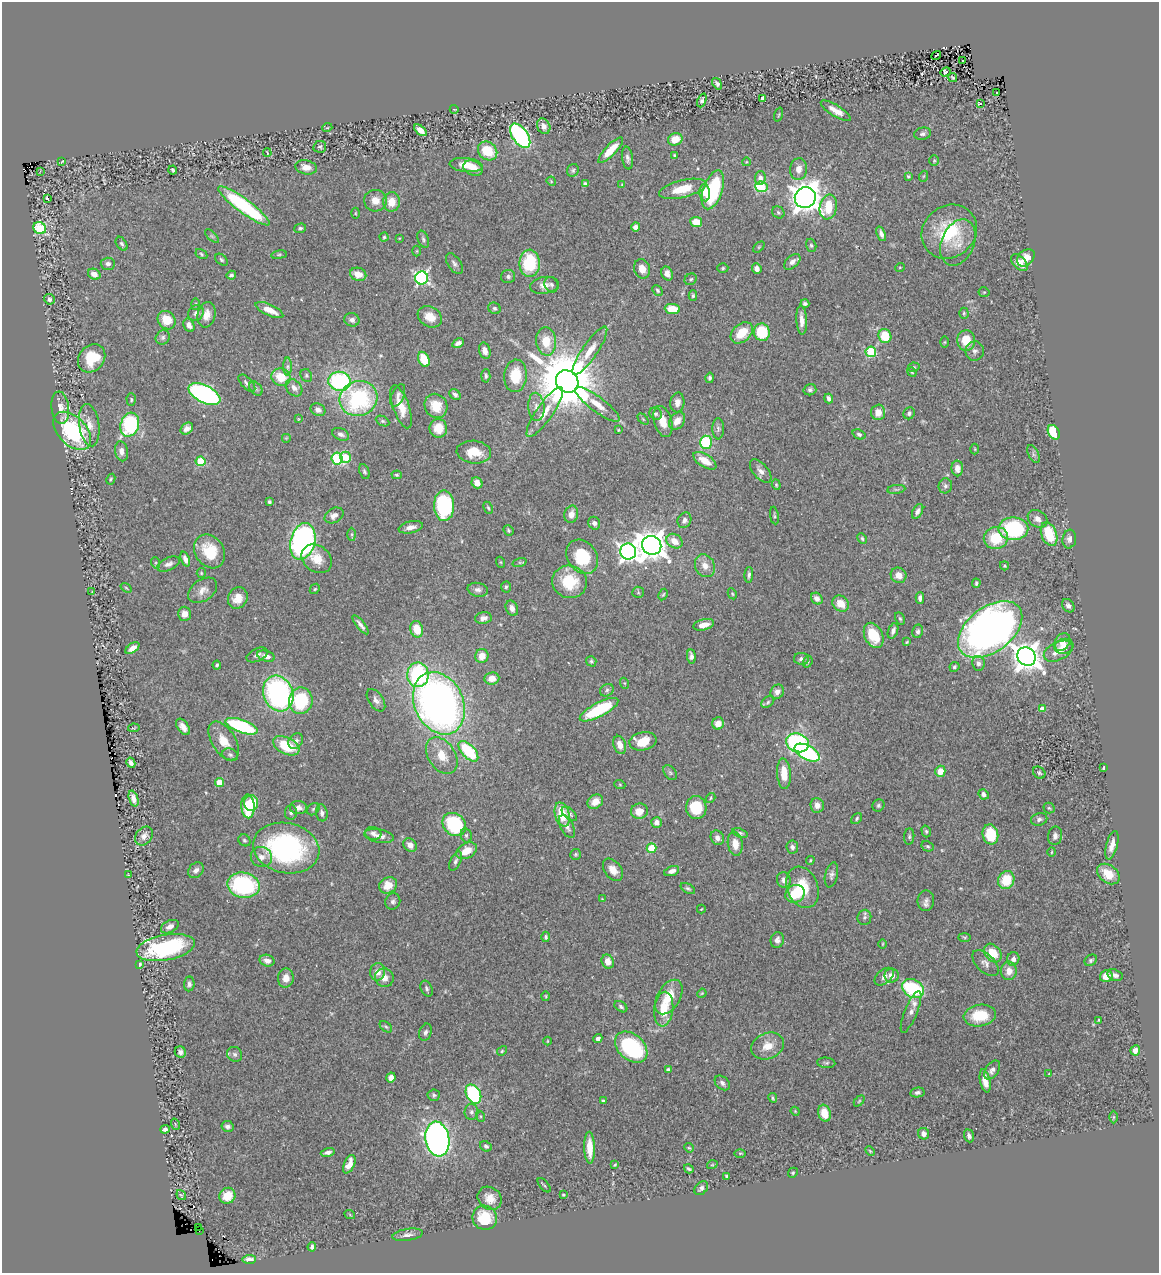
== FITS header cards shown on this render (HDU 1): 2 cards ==
NAXIS1  =                 1157
NAXIS2  =                 1271

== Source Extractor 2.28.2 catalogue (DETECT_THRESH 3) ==
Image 1157 x 1271 px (HDU 1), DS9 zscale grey, 1 PNG px = 1 image px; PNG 1161 x 1275 px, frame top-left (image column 1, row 1271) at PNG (2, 2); each listed source drawn as its Kron ellipse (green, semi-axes under 4 px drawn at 4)
Background 0.755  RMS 0.031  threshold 0.0921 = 3 sigma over >= 5 px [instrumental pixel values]
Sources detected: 453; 1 with non-positive FLUX_AUTO (blend fragments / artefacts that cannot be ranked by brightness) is neither listed nor drawn; the other 452 listed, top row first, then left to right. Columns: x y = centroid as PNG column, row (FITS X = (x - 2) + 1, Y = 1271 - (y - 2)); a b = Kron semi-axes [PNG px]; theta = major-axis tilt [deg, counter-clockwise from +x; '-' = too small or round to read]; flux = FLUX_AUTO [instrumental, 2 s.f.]
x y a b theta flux
936 55 5 2 - 1.9
963 60 2 2 - 2.3
946 72 5 3 - 77
953 78 5 3 - 2.8
717 84 6 4 -55 5.6
997 92 3 3 - 6.9
763 98 4 4 - 9.6
702 100 7 4 67 5.1
980 104 3 3 - 37
454 109 4 3 - 1.4
836 111 17 5 -31 20
779 115 7 3 71 2.2
544 126 8 6 -62 11
327 128 5 3 - 1.9
420 130 7 4 -38 19
923 134 8 6 13 6
520 136 14 7 -55 420
675 139 7 6 - 28
320 147 6 6 - 3.8
611 150 17 5 46 34
488 151 10 8 -41 61
267 153 4 2 - 1.6
674 155 4 3 - 2.5
627 158 11 5 -82 7.3
934 160 5 4 - 2.6
62 162 3 2 - 1.6
746 162 4 3 - 1.5
466 165 16 7 -6 33
306 167 11 7 -11 17
473 168 10 7 -22 19
799 169 11 8 83 15
173 170 4 3 - 3.6
573 170 6 5 - 4
40 171 3 2 - 12
908 176 4 3 - 2.7
924 176 5 3 - 2.1
760 178 7 5 87 9.4
551 181 5 4 - 2
585 184 4 4 - 5
622 184 4 4 - 1.9
761 187 6 5 - 130
682 189 24 8 14 53
713 190 20 9 71 150
705 193 8 5 -85 14
47 198 3 3 - 51
805 198 11 10 - 3100
375 201 11 11 - 20
392 202 9 8 - 28
244 206 31 7 -36 230
828 207 12 8 78 52
778 212 6 5 - 4.1
355 213 5 3 - 1.9
696 222 6 5 - 29
635 227 4 4 - 8.4
40 228 6 6 - 170
300 228 6 4 18 3.9
949 232 29 25 40 130
881 234 8 4 -67 9
212 236 8 3 -45 3.2
384 237 4 4 - 3
399 238 3 2 - 1.4
423 239 9 5 -68 4.8
958 242 24 16 67 39
122 244 8 5 -56 4.5
811 245 7 5 -73 3.6
759 247 6 4 45 2.4
417 251 5 3 - 2
201 254 6 4 -29 3.1
279 255 8 4 8 3.3
1026 258 10 7 44 24
221 260 7 5 -41 4.1
792 262 10 6 42 11
530 263 13 10 -88 110
1019 263 10 6 -45 22
108 264 7 6 - 8.2
454 264 11 6 -55 7.5
900 267 5 3 - 1.6
723 268 5 4 - 2.9
642 269 10 8 -70 19
757 269 5 4 - 9.1
94 274 6 5 - 14
358 274 8 6 -17 25
667 274 7 5 -63 11
231 275 5 4 - 5.7
508 277 7 6 - 5.4
422 278 6 6 - 430
691 279 6 5 - 3.7
544 285 14 8 10 16
551 285 8 6 -59 5.5
657 290 6 4 -49 3.9
984 292 5 5 - 2.3
693 296 5 4 - 3.8
49 299 5 5 - 6
195 304 6 4 88 2.8
805 304 4 3 - 4.9
494 308 6 5 - 4.1
672 309 7 5 -6 42
269 310 15 5 -24 26
196 313 8 7 - 9.1
964 313 5 4 - 3.1
206 315 13 9 78 22
430 317 13 10 -30 28
166 320 10 8 -51 39
352 320 7 6 - 8.2
802 320 14 5 -87 17
189 325 7 5 -63 9.7
762 332 9 8 - 85
742 333 12 8 41 43
885 336 7 6 - 51
163 337 7 6 - 5.8
966 340 10 9 - 43
546 341 14 10 -84 44
944 342 5 3 - 2.1
458 343 6 4 29 8.9
485 351 8 5 -75 12
590 351 29 7 56 31
975 351 9 9 - 9.5
871 352 5 5 - 160
92 358 15 12 52 75
424 359 8 5 -64 52
288 367 9 4 90 5.7
914 367 6 4 12 3.6
912 372 5 4 - 2.1
306 375 7 5 -62 3.7
486 376 6 4 87 5.1
515 376 16 11 86 62
281 377 10 8 -23 51
710 378 5 4 - 4.1
340 381 11 9 -6 280
567 382 12 10 -43 19000
247 383 11 5 -46 6.9
256 388 8 5 -49 4.8
294 388 9 7 -48 11
810 390 6 5 - 5.6
204 394 17 8 -26 500
398 395 12 6 66 8.9
455 395 6 4 -44 5.6
358 398 19 17 20 250
829 398 5 3 - 7.5
131 400 6 4 -88 3.4
677 402 10 7 85 13
597 404 27 7 -37 30
436 406 12 11 - 42
401 407 22 8 -70 33
536 407 14 8 -85 15
60 408 16 9 -83 19
318 410 8 6 -28 10
545 412 29 8 55 34
878 412 8 7 - 24
909 413 6 5 - 5.4
656 414 6 5 - 4.5
298 419 3 2 - 1.3
643 419 6 4 -45 2.1
383 421 7 4 -26 3.5
663 421 16 9 -73 31
677 421 10 7 52 19
89 425 21 10 -82 26
130 425 12 9 73 190
187 428 7 5 42 9.9
438 428 9 9 - 35
718 429 10 6 89 6.3
618 430 3 2 - 1.6
72 431 23 14 -46 200
1054 432 8 5 -60 67
341 434 9 6 -23 8
859 434 6 5 - 4.5
286 438 5 5 - 2.3
706 442 6 6 - 94
975 449 5 3 - 2
121 451 10 6 -79 12
474 452 17 11 -5 41
1034 454 10 5 -63 6
346 457 5 5 - 86
337 458 6 5 - 170
200 461 5 5 - 92
705 461 13 6 -32 27
957 468 8 6 -88 14
761 471 14 7 -49 12
364 472 8 4 -66 3.7
397 475 5 4 - 3.1
111 479 6 4 62 2.5
477 483 6 5 - 18
776 485 5 4 - 2.9
945 486 7 7 - 5.3
896 489 9 4 8 4.2
269 502 4 3 - 3.8
444 506 15 10 -89 200
488 508 6 4 -62 3.2
918 511 8 5 62 8.1
571 514 9 7 77 13
334 515 10 7 29 12
774 516 9 3 -81 3
1038 519 10 8 -34 13
684 520 8 6 61 8.1
594 523 6 5 - 6.5
411 527 12 6 12 13
1013 529 15 11 0 230
508 530 5 5 - 3.4
352 534 6 4 -88 3.8
1049 534 12 7 -70 75
996 538 12 11 - 67
862 539 6 3 -63 3
1069 539 9 7 81 8.5
303 541 18 12 75 640
674 541 8 6 -36 25
652 545 10 9 - 3000
210 551 18 14 -57 69
628 551 8 8 - 900
582 557 18 14 -55 99
185 559 8 4 -70 9.9
317 559 16 13 -40 33
500 562 5 3 - 1.9
520 562 7 4 18 3.1
156 563 6 3 -72 2.2
168 564 12 6 23 9
705 566 12 9 -62 20
1004 566 5 3 - 2.6
201 573 5 4 - 2.6
749 575 8 3 86 5
899 575 8 7 - 18
569 582 17 16 - 79
976 583 4 3 - 3.5
506 587 5 4 - 3.3
126 588 6 3 -37 2.1
315 589 6 4 45 2.7
203 590 16 10 35 18
478 590 10 7 -11 8.3
92 592 2 2 - 1.2
638 592 6 5 - 3.5
663 594 6 4 62 2.6
732 594 6 4 -61 2.5
238 598 11 9 63 27
920 598 6 4 89 8.9
817 599 6 5 - 9.5
841 604 9 7 -43 27
1068 606 7 5 -54 7.8
512 608 8 6 -65 10
184 614 7 6 - 15
483 618 8 6 7 9.5
900 618 6 4 -62 3.7
361 625 11 3 -51 8.1
704 625 10 5 13 21
417 629 8 6 -76 39
990 630 36 22 37 1400
893 631 8 5 69 8
918 631 6 5 - 5.9
874 635 13 9 -64 67
907 642 4 3 - 2.2
1062 642 9 7 56 12
1064 646 9 7 13 12
132 648 8 4 36 13
1058 651 15 9 26 22
257 655 11 6 25 8.5
266 656 9 5 -15 12
482 656 7 6 - 21
691 656 7 4 -82 8.3
1026 656 10 8 -45 2800
801 659 7 6 - 7.4
591 661 5 5 - 3.4
808 662 6 4 70 3
978 663 7 6 - 8.8
217 665 4 4 - 3.3
954 667 5 4 - 4
418 675 12 11 - 210
492 678 7 6 - 21
624 683 5 3 - 2.1
607 690 7 6 - 5
777 692 7 6 - 10
278 693 18 14 -68 420
376 700 13 7 -55 10
301 701 13 12 - 130
768 702 7 5 38 4
439 703 32 24 -65 1200
1042 709 4 4 - 26
599 710 21 7 28 140
718 723 6 6 - 19
241 726 17 6 -20 200
183 727 9 5 -56 13
134 728 6 2 11 1.6
224 741 21 11 -58 35
296 741 8 6 55 8.8
643 741 13 9 11 39
798 743 11 9 -20 310
620 745 9 6 -73 18
286 746 14 8 -26 79
468 751 13 6 -47 140
807 753 14 7 -27 240
230 755 8 6 -20 5.3
442 756 20 13 -56 38
131 763 5 4 - 7.2
1103 768 4 2 - 2.2
940 771 5 5 - 30
670 773 8 5 -49 4.3
1039 773 7 5 -41 3.9
784 774 15 7 -86 37
219 783 4 4 - 41
620 785 6 3 -19 2.3
984 794 5 5 - 6.9
711 798 5 3 - 2.5
133 799 8 4 -72 12
595 802 8 6 35 19
251 803 7 7 - 60
817 805 7 6 - 14
878 805 6 5 - 4.5
248 806 12 6 -86 95
298 808 8 6 -2 9.8
696 808 11 10 - 72
1049 808 5 5 - 3.1
313 809 7 5 46 4
639 811 8 7 - 23
291 812 7 6 - 5.1
322 813 8 5 -81 6.4
562 814 12 7 -74 59
569 814 9 5 -41 5.1
857 818 6 4 51 3.8
1039 819 8 6 14 7.3
657 822 5 5 - 11
454 824 13 10 -43 150
567 826 12 6 -63 10
926 831 6 4 -74 3.5
373 833 8 6 -13 7.3
740 833 8 4 -19 3.9
990 834 10 8 -77 70
466 835 7 5 -76 4
144 836 10 8 53 15
379 836 15 6 -9 14
909 836 8 5 85 4.1
1055 836 9 7 79 9.3
717 838 7 6 - 9.3
244 840 6 5 - 3.6
735 844 12 7 -81 25
410 845 7 6 - 13
1112 845 15 5 75 17
927 846 6 5 - 3.5
792 847 7 6 - 6.4
286 848 33 25 -12 370
652 848 5 4 - 77
466 851 11 7 27 29
1052 852 5 3 - 1.8
576 854 5 5 - 3.3
261 857 11 10 - 15
810 860 4 3 - 2.1
456 861 10 5 67 5.6
196 870 8 7 - 9
613 870 12 8 -53 19
672 871 8 4 19 9.7
1108 874 12 9 -36 37
128 875 3 2 - 1.8
831 875 13 6 78 7.7
784 880 8 7 - 12
1006 880 9 8 - 62
243 885 16 12 -12 240
388 885 9 7 30 31
802 887 21 15 -68 72
688 888 8 4 -31 3.9
795 894 10 8 30 57
602 899 3 3 - 1.4
393 901 8 7 - 7.3
926 901 10 8 81 9
701 909 4 3 - 1.5
864 917 7 7 - 5.7
170 927 9 6 27 11
546 937 5 4 - 3.7
965 937 6 3 -1 2.5
777 940 8 6 77 8.5
883 944 4 3 - 1.7
166 948 29 13 10 230
993 953 10 7 -50 44
1013 959 7 6 - 9.3
1091 960 7 5 38 4
267 961 8 5 -17 12
608 962 7 6 - 18
985 963 16 9 -45 13
140 964 4 3 - 3.1
1009 971 9 8 - 21
378 972 8 7 - 16
1115 975 8 5 -17 9.2
892 976 7 7 - 17
1106 976 6 6 - 23
884 977 11 7 40 10
286 978 9 8 - 20
384 978 9 9 - 16
189 984 7 5 83 6.4
427 989 8 5 -66 5.3
913 989 12 8 -34 230
702 993 5 3 - 2
546 996 5 3 - 2
669 997 19 11 59 45
621 1007 7 5 -36 5.2
664 1009 17 9 84 51
911 1012 22 6 68 12
980 1015 16 10 8 67
1099 1020 3 2 - 2
386 1027 7 4 -40 3.4
425 1032 9 6 74 6.6
598 1038 5 4 - 7.5
547 1041 4 3 - 1.4
768 1046 17 13 21 33
631 1047 18 13 -42 200
1135 1050 5 5 - 13
502 1051 5 4 - 2.6
180 1052 6 5 - 6.5
235 1054 8 7 - 6
826 1063 9 5 -4 4.2
668 1070 4 4 - 4.9
992 1070 10 6 58 9.5
1049 1074 3 3 - 2.1
391 1077 5 4 - 13
985 1081 12 5 -78 23
722 1083 8 6 -43 7
917 1092 7 4 11 6.4
473 1094 10 7 -62 190
434 1095 6 6 - 4.8
773 1098 5 3 - 2.7
603 1101 4 3 - 2.8
859 1101 6 4 45 2.3
795 1111 4 3 - 1.7
471 1112 8 7 - 6.3
824 1113 8 6 -72 38
480 1116 6 4 -71 2.9
1113 1117 6 4 89 2.8
175 1124 6 3 -71 1.8
227 1126 6 5 - 8
165 1129 5 4 - 6.1
924 1134 6 5 - 12
969 1136 6 5 - 7.3
437 1139 17 12 -81 950
486 1146 6 5 - 4.8
590 1148 16 5 -88 30
689 1148 5 4 - 2.4
870 1151 5 3 - 2.1
328 1152 7 4 12 6.7
740 1153 6 3 1 2
349 1164 10 5 66 23
615 1165 3 2 - 2
712 1165 5 3 - 1.9
689 1169 5 3 - 3.2
793 1173 5 4 - 2.4
727 1176 4 3 - 3.6
544 1185 8 2 -50 2.4
701 1188 8 5 45 6.5
181 1195 5 2 - 2.3
563 1195 3 2 - 2.1
227 1196 8 7 - 38
490 1198 13 11 -41 22
350 1215 5 3 - 1.6
485 1218 12 12 - 72
198 1227 2 2 - 12000
199 1231 3 2 - 110
408 1235 15 6 8 9.5
312 1247 4 4 - 5.2
249 1259 7 4 2 6.9
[1 non-positive-flux detection neither listed nor drawn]